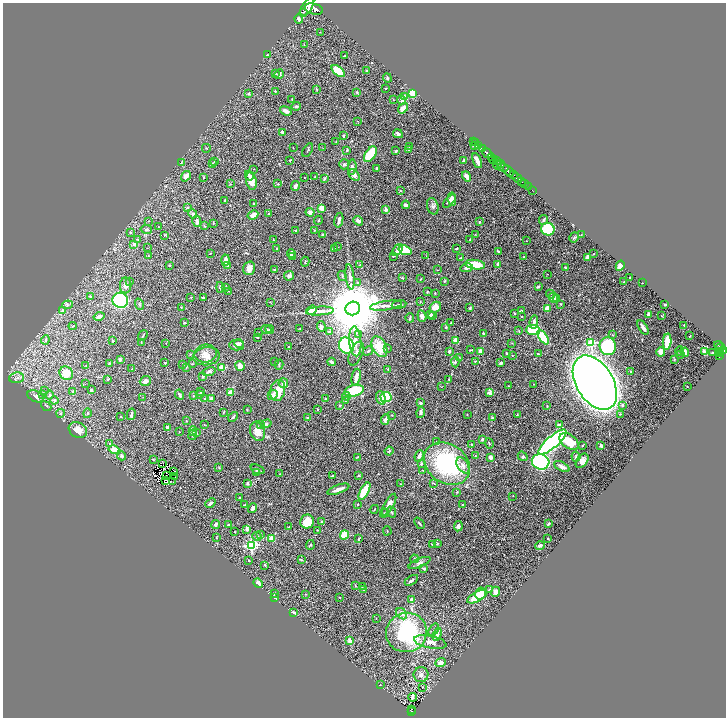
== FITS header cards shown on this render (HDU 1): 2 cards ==
NAXIS1  =                 1447
NAXIS2  =                 1431

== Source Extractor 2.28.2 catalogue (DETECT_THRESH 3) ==
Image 1447 x 1431 px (HDU 1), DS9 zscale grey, zoomed out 1/2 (1 PNG px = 2 x 2 image px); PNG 728 x 720 px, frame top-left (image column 2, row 1430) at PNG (3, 3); each listed source drawn as its Kron ellipse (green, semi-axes under 4 px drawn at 4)
Background 0.884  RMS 0.019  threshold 0.058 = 3 sigma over >= 5 px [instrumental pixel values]
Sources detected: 516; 46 cannot appear on this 1/2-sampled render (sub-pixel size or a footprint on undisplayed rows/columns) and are neither listed nor drawn; the other 470 listed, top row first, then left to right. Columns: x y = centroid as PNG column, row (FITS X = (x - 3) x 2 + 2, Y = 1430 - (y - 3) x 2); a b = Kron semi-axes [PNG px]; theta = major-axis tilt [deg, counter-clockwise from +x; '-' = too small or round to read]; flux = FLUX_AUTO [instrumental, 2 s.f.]
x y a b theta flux
307 6 10 5 57 5900
314 9 9 5 -15 5800
303 12 2 1 - 320
299 19 4 3 - 7.4
320 32 2 2 - 1.2
304 44 2 2 - 1.4
267 55 3 3 - 4.3
345 56 3 1 - 3.3
338 71 8 4 -39 100
367 71 2 2 - 6.6
276 74 3 3 - 2.7
279 74 5 3 - 12
387 78 4 3 - 4.4
316 89 3 3 - 3
385 89 2 2 - 2
275 91 2 2 - 6.6
357 92 3 3 - 2.8
413 93 3 3 - 150
248 94 2 2 - 3.8
405 97 2 2 - 54
292 99 2 2 - 1.5
393 100 2 1 - 1.3
402 100 5 4 - 16
296 106 4 3 - 6.7
403 108 6 3 49 31
286 111 6 3 -21 14
357 121 2 1 - 0.86
282 132 3 2 - 8.9
398 134 5 4 - 7.2
343 136 3 2 - 5
474 141 3 1 - 27
336 142 3 2 - 2.2
475 142 2 1 - 29
478 145 2 1 - 28
410 146 3 3 - 4.6
474 146 4 2 - 5.8
293 147 2 2 - 1.4
206 148 4 2 - 2.4
323 148 2 2 - 1.5
482 149 4 2 - 1500
308 150 7 2 58 3
347 150 2 2 - 4.7
409 150 3 2 - 4.5
396 151 3 2 - 3.7
487 153 6 2 -38 1600
370 154 8 5 55 110
492 157 4 2 - 370
290 160 3 2 - 2.1
493 160 4 2 - 580
463 161 2 2 - 9.1
477 161 8 3 -67 34
497 161 3 2 - 820
215 162 4 2 - 2.6
181 163 4 3 - 3.1
213 164 3 2 - 2.1
344 164 5 5 - 6.9
500 164 3 2 - 410
497 165 5 2 - 170
352 167 7 4 85 12
503 167 6 3 -19 1100
377 168 3 2 - 3.8
253 169 2 2 - 1.3
508 171 6 3 -45 2400
249 175 5 3 - 8.5
354 175 7 4 -48 14
513 175 2 2 - 480
186 176 5 4 - 23
315 176 3 2 - 1.4
467 176 5 3 - 32
204 177 3 2 - 3
304 177 3 2 - 1.2
325 178 3 3 - 6.3
517 178 5 2 - 1400
251 181 9 5 -79 46
521 181 2 2 - 280
230 184 2 2 - 1.4
278 184 4 3 - 3.1
524 184 2 1 - 100
295 186 5 3 - 15
528 187 2 1 - 81
400 190 3 3 - 2.9
532 190 2 1 - 14
452 199 6 3 -83 24
225 200 2 2 - 1.5
449 201 8 3 46 12
254 203 3 2 - 3.7
406 205 4 3 - 17
433 206 8 5 -74 11
187 208 3 2 - 3.3
322 208 4 4 - 22
386 209 3 3 - 19
310 212 4 4 - 12
193 214 5 4 - 7.3
269 214 2 2 - 9.5
253 215 5 4 - 26
318 220 4 2 - 3.1
339 220 7 2 77 15
544 220 5 3 - 5.7
148 221 2 2 - 1.4
197 221 5 4 - 13
358 221 5 3 - 13
479 222 2 2 - 5.5
213 223 3 3 - 2.6
205 226 4 2 - 2.8
158 227 3 2 - 1.6
146 229 6 4 -9 6.5
548 229 7 6 - 220
314 230 3 3 - 2.7
296 231 3 2 - 3.8
131 233 3 3 - 2.9
323 234 4 4 - 4.3
475 234 2 1 - 1.1
165 235 4 2 - 2.5
581 235 3 2 - 1.4
574 237 5 3 - 3.9
138 240 3 3 - 4
273 240 3 1 - 2.1
470 240 3 2 - 2.1
527 241 2 2 - 1.6
134 244 3 3 - 9.2
337 247 2 2 - 1.5
147 248 2 1 - 0.97
277 248 2 2 - 2.8
456 248 3 2 - 4.8
334 249 3 2 - 13
398 250 7 4 54 16
405 250 7 4 -19 85
498 252 3 2 - 7.2
210 253 2 2 - 1.9
291 253 4 3 - 9.3
594 254 2 1 - 1.9
148 256 2 2 - 1.2
393 256 2 2 - 4.7
426 256 2 1 - 3.9
293 257 3 3 - 2.5
524 257 3 3 - 2.9
587 257 4 2 - 21
461 258 4 2 - 3.5
225 260 5 3 - 23
305 262 5 3 - 3
169 265 3 3 - 2.6
360 265 4 3 - 3.9
475 265 10 4 -9 84
498 265 3 3 - 12
227 266 4 2 - 2.7
620 266 5 3 - 46
565 267 4 2 - 3.7
249 268 7 5 73 27
467 268 6 4 13 10
275 270 3 2 - 4.2
438 270 3 2 - 1.6
547 274 2 1 - 1.2
289 276 5 4 - 13
342 276 5 3 - 3.7
350 277 13 4 -83 16
402 278 2 2 - 3.3
629 278 2 2 - 2.7
421 279 3 2 - 2.8
130 281 3 2 - 2.1
444 281 3 2 - 3.1
357 282 4 2 - 2.8
624 282 2 2 - 1.8
642 283 2 2 - 1.1
126 285 8 6 86 15
538 286 3 2 - 4.5
220 287 5 3 - 7.6
226 287 3 3 - 4.1
228 291 2 2 - 1.9
427 291 3 2 - 2.2
435 293 2 2 - 1.5
551 294 5 3 - 4.6
90 296 4 3 - 4.4
191 297 3 2 - 1.7
203 298 3 2 - 4.6
553 298 5 3 - 22
556 299 4 3 - 5.7
120 300 8 7 - 550
420 301 3 2 - 2.6
270 302 3 2 - 1.7
139 304 6 3 -73 5.3
561 304 3 3 - 2.8
67 305 5 3 - 6.1
399 305 7 3 8 5.5
665 305 2 2 - 5.6
386 306 16 4 9 21
181 307 3 3 - 2.8
435 307 6 5 - 32
353 308 7 6 - 38000
470 308 2 2 - 3.3
547 308 4 3 - 23
312 310 5 4 - 55
62 311 4 4 - 14
320 311 14 4 4 17
521 311 3 2 - 4.4
514 313 3 2 - 2.7
649 314 3 2 - 21
430 315 4 3 - 10
99 316 5 3 - 11
422 316 6 4 -70 14
432 316 2 1 - 1.5
522 316 2 1 - 1.6
661 316 3 2 - 1.6
410 318 5 2 - 5.1
534 322 7 3 83 7.2
185 323 3 2 - 3.9
451 323 3 2 - 2.5
684 325 3 3 - 1.9
73 326 4 2 - 1.9
321 327 5 3 - 11
446 327 3 2 - 4.2
643 327 8 3 -57 14
266 329 5 3 - 6.6
270 329 4 3 - 13
300 329 3 3 - 2.5
533 330 7 5 -3 140
519 331 3 2 - 1.7
330 332 4 3 - 11
259 333 3 2 - 1.9
483 333 3 2 - 4.1
359 334 4 3 - 4
143 335 5 2 - 3.2
612 335 2 2 - 1.8
690 336 2 1 - 1.9
257 337 4 2 - 4
543 337 8 3 -56 140
45 340 4 3 - 5.1
113 340 3 2 - 4.6
355 341 15 6 -86 32
456 341 3 3 - 50
141 342 3 2 - 1.2
667 342 8 3 84 89
166 343 2 1 - 1.1
512 343 2 2 - 1.4
591 343 4 3 - 230
239 344 5 4 - 7.6
237 345 7 5 -1 14
718 345 4 2 - 280
346 346 8 7 - 240
608 346 9 8 - 280
288 347 2 2 - 2.3
379 347 11 7 -64 80
388 348 4 2 - 2.5
720 348 5 2 - 270
471 350 4 2 - 2.9
368 351 5 3 - 6.6
449 351 2 2 - 13
481 351 4 3 - 19
680 351 4 4 - 4.7
721 351 2 2 - 260
724 351 3 3 - 560
661 352 5 4 - 34
685 352 4 3 - 25
704 352 4 3 - 23
713 352 3 2 - 5.3
506 353 2 2 - 4.3
720 353 3 2 - 320
190 354 3 2 - 2.8
206 354 11 9 7 27
356 354 12 6 66 18
538 354 2 2 - 5.2
512 355 2 2 - 2.3
680 355 4 3 - 4.4
720 355 2 2 - 110
207 356 13 9 6 30
459 357 3 2 - 1.6
120 359 3 3 - 5.2
674 359 3 3 - 3.4
275 361 3 2 - 1.6
475 361 3 2 - 2.1
332 362 4 2 - 9.1
455 362 5 3 - 5.3
110 363 3 3 - 2.7
165 363 2 2 - 4
501 363 3 2 - 7.6
182 364 3 2 - 1.3
192 364 3 2 - 1.6
279 364 5 2 - 3.1
86 366 3 2 - 1.6
240 366 5 4 - 24
186 367 3 2 - 3.7
132 368 2 2 - 1.1
222 368 3 3 - 52
388 369 3 2 - 3.7
209 371 6 4 17 8.5
630 371 3 2 - 2.9
66 373 7 6 - 52
202 376 3 2 - 5.9
356 377 9 3 79 37
16 378 7 5 5 12
108 379 3 2 - 2.5
449 379 2 2 - 2.6
145 381 6 5 - 14
283 383 5 5 - 22
595 383 30 18 -58 9200
85 384 2 1 - 2.8
534 384 4 1 - 1.5
508 386 2 2 - 1.7
687 386 2 1 - 1.2
441 387 3 2 - 1.2
91 390 3 2 - 6
278 390 11 7 78 67
45 391 3 3 - 2.7
73 391 3 2 - 3.8
354 391 10 5 13 200
201 392 3 2 - 4.5
230 393 4 3 - 41
489 393 2 2 - 40
200 394 3 3 - 5.8
43 395 3 2 - 2.8
49 395 4 3 - 8.1
179 395 5 3 - 9.7
273 395 5 4 - 19
36 396 9 5 -24 11
193 396 3 2 - 1.6
346 396 4 3 - 17
143 397 3 2 - 2.2
386 397 5 5 - 110
211 398 4 4 - 10
381 398 7 4 -73 26
205 399 2 2 - 1.9
325 399 3 3 - 4.8
54 400 4 4 - 6
345 400 3 3 - 3.9
420 403 3 2 - 7.5
622 405 2 2 - 8.6
46 406 5 2 - 3.3
340 406 3 2 - 5.4
547 406 3 2 - 2.5
318 409 2 2 - 3.6
247 410 3 3 - 2.2
224 412 2 2 - 3.3
61 413 4 3 - 4.9
87 413 5 3 - 5.1
420 413 5 3 - 9.8
131 414 6 2 78 11
467 414 2 2 - 1.9
517 414 2 2 - 3
620 414 3 2 - 3.1
392 415 2 2 - 2.2
121 417 3 2 - 1.6
233 417 6 3 47 6.4
308 417 2 2 - 3.8
492 418 3 3 - 3.3
385 419 5 3 - 12
186 421 3 2 - 1.8
266 424 5 4 - 7.4
204 425 3 2 - 1.6
261 425 4 3 - 4.4
559 425 4 3 - 8.1
167 427 3 3 - 4.7
78 430 9 7 -30 33
193 431 4 3 - 9.1
257 431 10 7 -70 39
179 432 2 2 - 1.2
196 433 3 3 - 5.5
192 435 5 2 - 3.7
482 439 3 2 - 5.9
569 441 11 6 -37 93
436 442 3 2 - 2.1
552 442 18 5 41 980
489 443 5 3 - 3.6
110 444 4 3 - 8.5
471 444 3 3 - 2.2
582 445 3 2 - 2.6
601 446 3 3 - 13
114 449 5 4 - 31
389 451 4 3 - 4
122 456 4 4 - 5.4
419 456 6 4 68 17
475 456 3 2 - 1.8
523 456 5 3 - 3.5
576 456 5 4 - 7.2
357 457 3 2 - 2.6
491 457 4 3 - 17
153 459 3 2 - 1.6
582 461 8 5 53 24
541 462 9 7 -14 890
163 463 2 1 - 5400
421 464 3 3 - 5.8
447 464 25 19 -35 420
463 465 9 5 -58 19
562 467 8 3 -27 19
219 468 3 2 - 1.9
257 469 7 3 -22 11
422 470 2 2 - 1.6
174 471 2 1 - 1.6
257 473 3 2 - 18
280 474 2 1 - 1.4
332 475 2 2 - 2.5
166 476 2 1 - 0.021
175 476 3 1 - 3.5
358 476 2 2 - 3.4
166 480 2 1 - 0.98
173 482 3 1 - 1.2
247 483 3 2 - 8.3
434 483 4 2 - 3.3
401 484 3 2 - 1.5
338 489 11 3 20 21
364 491 9 4 62 120
457 492 3 3 - 2.6
513 496 2 1 - 0.89
239 498 3 2 - 4.2
210 503 5 3 - 8.1
358 504 2 2 - 3.1
245 505 3 2 - 3.6
389 505 12 4 60 31
463 505 3 2 - 2.3
253 508 5 2 - 13
374 509 4 1 - 1.7
392 512 5 3 - 5.9
385 513 5 3 - 4.4
307 522 7 7 - 78
322 522 2 2 - 3.2
419 523 6 2 -48 4.3
549 523 3 2 - 5
216 524 4 3 - 12
229 525 4 2 - 5.5
458 526 5 3 - 14
289 527 3 2 - 2.9
247 529 4 3 - 15
317 530 3 2 - 1.8
234 531 2 1 - 1.8
387 531 4 2 - 1.9
261 534 3 2 - 1.9
344 535 5 4 - 100
257 536 5 4 - 4.7
216 537 3 2 - 1.5
272 538 3 3 - 37
359 539 3 2 - 3
548 539 2 2 - 1.8
433 544 4 2 - 4.4
437 544 3 3 - 3.1
251 545 4 4 - 460
310 545 5 3 - 4.8
540 546 5 3 - 11
414 559 4 3 - 4
249 560 3 2 - 1.7
301 560 4 2 - 4.2
419 563 11 3 23 11
265 565 3 3 - 2.7
424 569 4 3 - 6.7
411 580 7 3 32 7
258 583 5 4 - 18
355 586 3 3 - 2.4
363 586 4 3 - 3.5
364 589 4 3 - 4.2
489 589 4 3 - 3.2
496 592 5 4 - 18
275 594 3 2 - 5.6
306 594 2 2 - 1.6
480 594 6 5 - 55
339 597 3 2 - 1.6
477 597 11 5 27 110
275 598 3 2 - 6.6
412 600 3 3 - 17
294 612 4 2 - 8.2
402 614 6 4 -47 13
376 618 2 2 - 2.6
434 630 7 2 57 5.1
406 632 20 19 - 410
437 634 6 3 69 12
350 641 2 2 - 57
430 642 16 6 -11 30
441 663 5 4 - 18
421 675 7 7 - 15
380 685 2 1 - 1.1
423 687 3 2 - 2
413 697 4 2 - 6.9
411 709 2 1 - 4.1
411 711 4 2 - 140
At the frame edge (FLAGS 8, measured only in part): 1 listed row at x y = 307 6
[46 sub-pixel or undisplayed-footprint detections neither listed nor drawn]